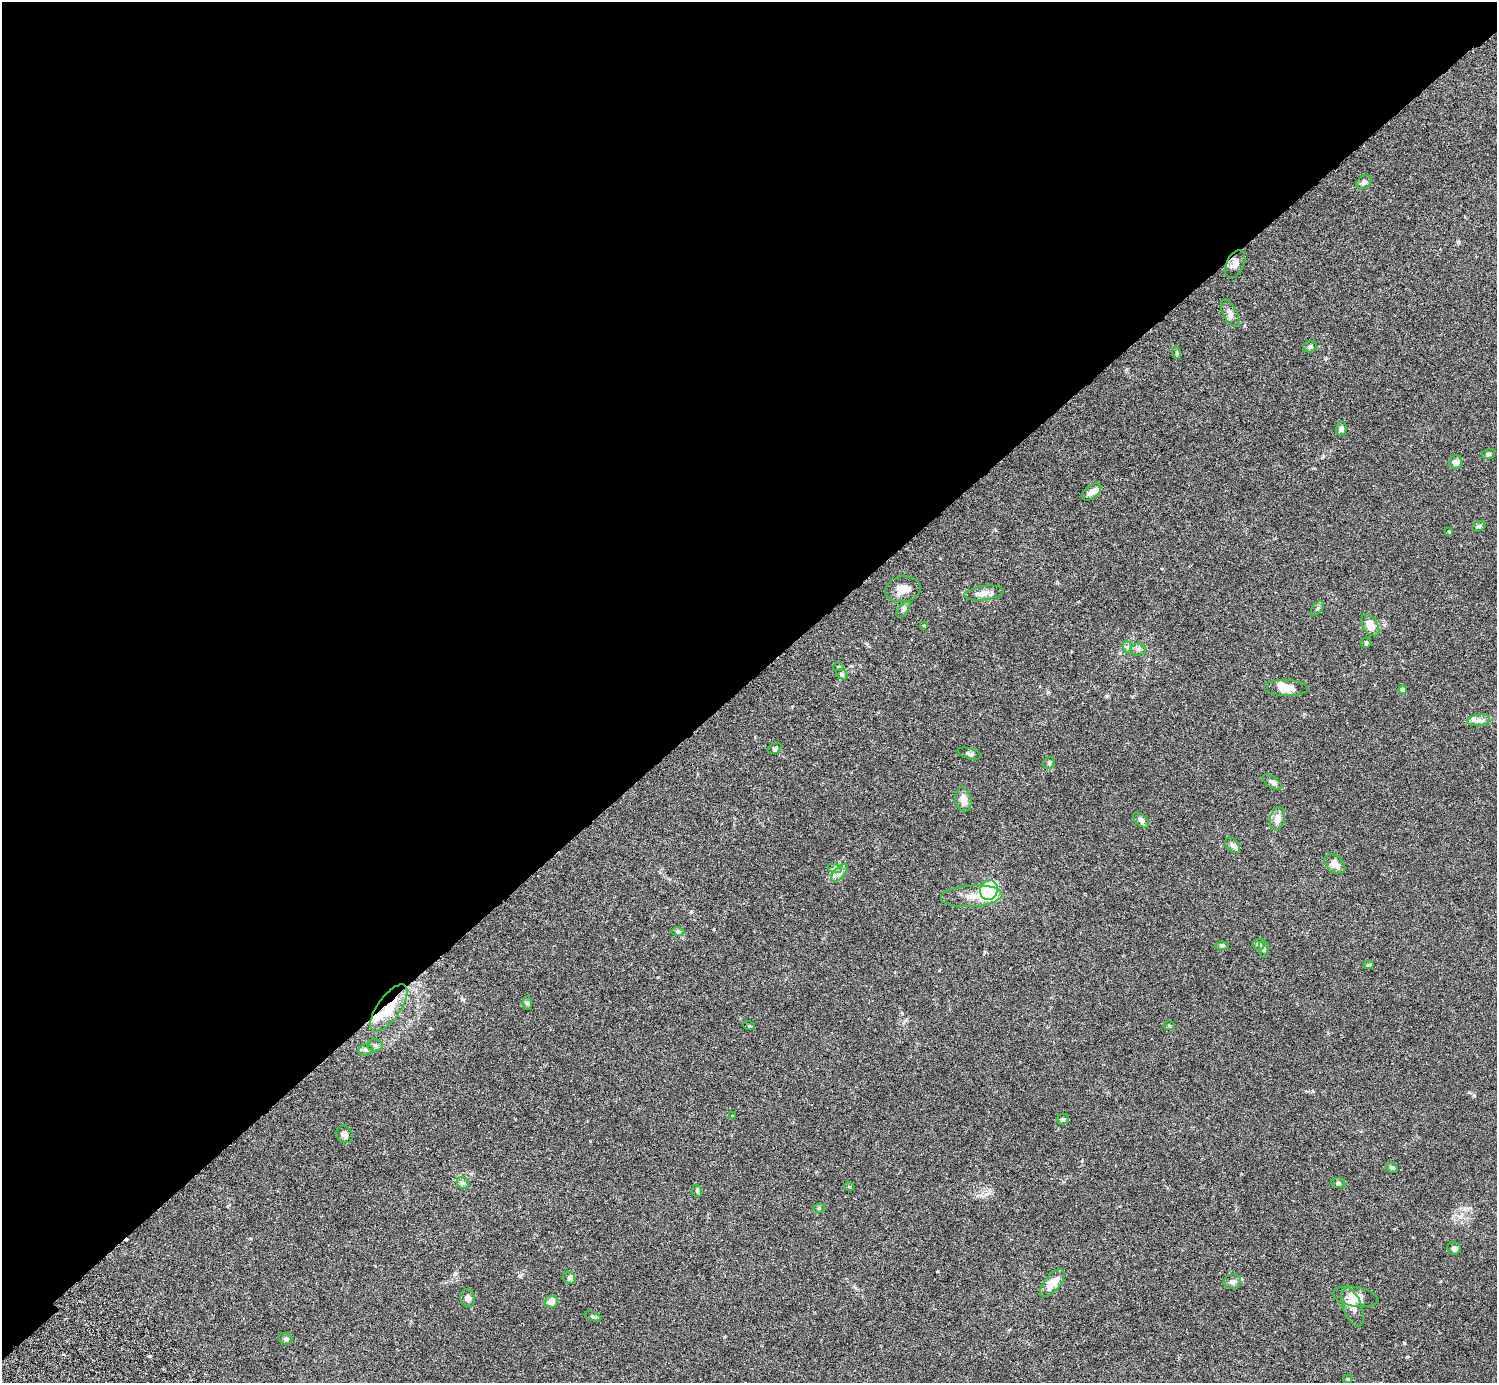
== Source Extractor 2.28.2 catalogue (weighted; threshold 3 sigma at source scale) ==
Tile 2 of 4 x 4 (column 2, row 1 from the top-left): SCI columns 1541-3035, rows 4349-5729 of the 6074 x 6074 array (HDU 1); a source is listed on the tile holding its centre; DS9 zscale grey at full resolution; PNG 1499 x 1385 px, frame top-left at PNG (2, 2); each listed source drawn as its Kron ellipse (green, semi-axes under 4 px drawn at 4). Shown black and unused: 49% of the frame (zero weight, under 3 of 6 exposures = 3% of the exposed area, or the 3 px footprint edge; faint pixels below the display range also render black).
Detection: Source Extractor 2.28.2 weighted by HDU 2 'WHT'; one run over the whole footprint, this tile lists its part. Background 0.0198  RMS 0.002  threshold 0.00834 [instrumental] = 3 sigma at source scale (4.09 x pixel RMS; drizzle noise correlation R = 1.36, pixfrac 0.8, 0.05/0.05 arcsec/px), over >= 5 px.
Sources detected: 76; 1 inside a brighter object's white glare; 1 cosmic-ray / hot-pixel residue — neither listed nor drawn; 5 inside a brighter listed object's ellipse — not listed separately; the other 69 listed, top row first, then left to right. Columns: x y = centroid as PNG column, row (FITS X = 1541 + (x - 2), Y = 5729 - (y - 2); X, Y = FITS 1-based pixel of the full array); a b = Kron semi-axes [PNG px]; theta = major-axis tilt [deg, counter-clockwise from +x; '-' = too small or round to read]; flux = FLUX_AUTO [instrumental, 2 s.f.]
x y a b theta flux
1364 182 8 6 37 0.53
1235 264 15 8 66 1
1230 313 15 7 -62 0.92
1310 347 7 6 - 0.41
1177 353 6 4 -72 0.25
1341 429 7 5 76 0.62
1488 454 7 5 16 0.32
1456 462 7 6 - 0.93
1091 492 11 6 38 1.1
1479 526 7 5 18 0.34
1449 532 4 3 - 0.2
903 589 18 13 11 1.8
984 593 20 7 8 1.4
1317 608 8 5 51 0.35
903 609 10 5 48 0.39
1370 625 12 7 -57 2.3
924 626 4 3 - 0.26
1366 643 5 4 - 0.29
1127 647 7 4 -72 0.32
1138 649 7 6 - 0.51
838 667 5 4 - 0.26
842 674 6 4 -30 0.28
1286 688 22 8 -2 1.9
1403 690 4 4 - 0.95
1479 720 11 6 8 0.79
775 748 7 5 32 0.31
969 754 12 5 -17 0.45
1049 763 6 5 - 0.3
1272 782 11 5 -35 0.51
963 800 12 8 -77 1.4
1277 818 12 7 79 1.6
1141 820 9 5 -43 0.72
1233 845 9 6 -48 0.59
1335 864 12 8 -37 1.4
835 869 7 4 -19 0.38
840 873 11 5 49 0.75
989 890 10 8 71 18
972 896 31 10 3 2.5
678 932 6 4 0 0.26
1222 945 7 4 1 0.28
1258 945 6 5 - 0.67
1264 949 9 4 -84 0.37
1369 965 5 4 - 0.23
528 1003 7 4 -89 0.31
389 1008 27 11 55 4.8
749 1026 6 4 -18 0.17
1169 1026 6 4 -1 0.21
375 1045 7 6 - 0.46
366 1050 7 5 1 0.38
732 1116 3 3 - 0.17
1063 1119 6 5 - 0.34
344 1134 9 7 -56 0.9
1392 1168 6 5 - 0.31
463 1183 6 5 - 0.37
1338 1183 7 5 -9 0.38
849 1186 5 3 - 0.16
697 1191 6 4 -71 0.27
819 1208 5 5 - 0.26
1454 1248 7 6 - 0.63
569 1278 7 5 -44 0.36
1232 1282 9 7 7 0.72
1052 1283 17 8 51 2.5
1356 1297 23 9 -9 2.1
468 1298 9 7 -76 0.71
551 1302 7 6 - 1.4
1352 1307 20 9 -69 1.6
593 1316 9 4 -18 0.32
286 1339 7 5 -26 0.4
1347 1379 4 4 - 0.17
Overlapping masked pixels (flux is a lower limit): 1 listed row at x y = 389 1008
Unlisted compact peaks at least as high as the median listed source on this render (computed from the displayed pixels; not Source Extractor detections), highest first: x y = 1404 1343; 1458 242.